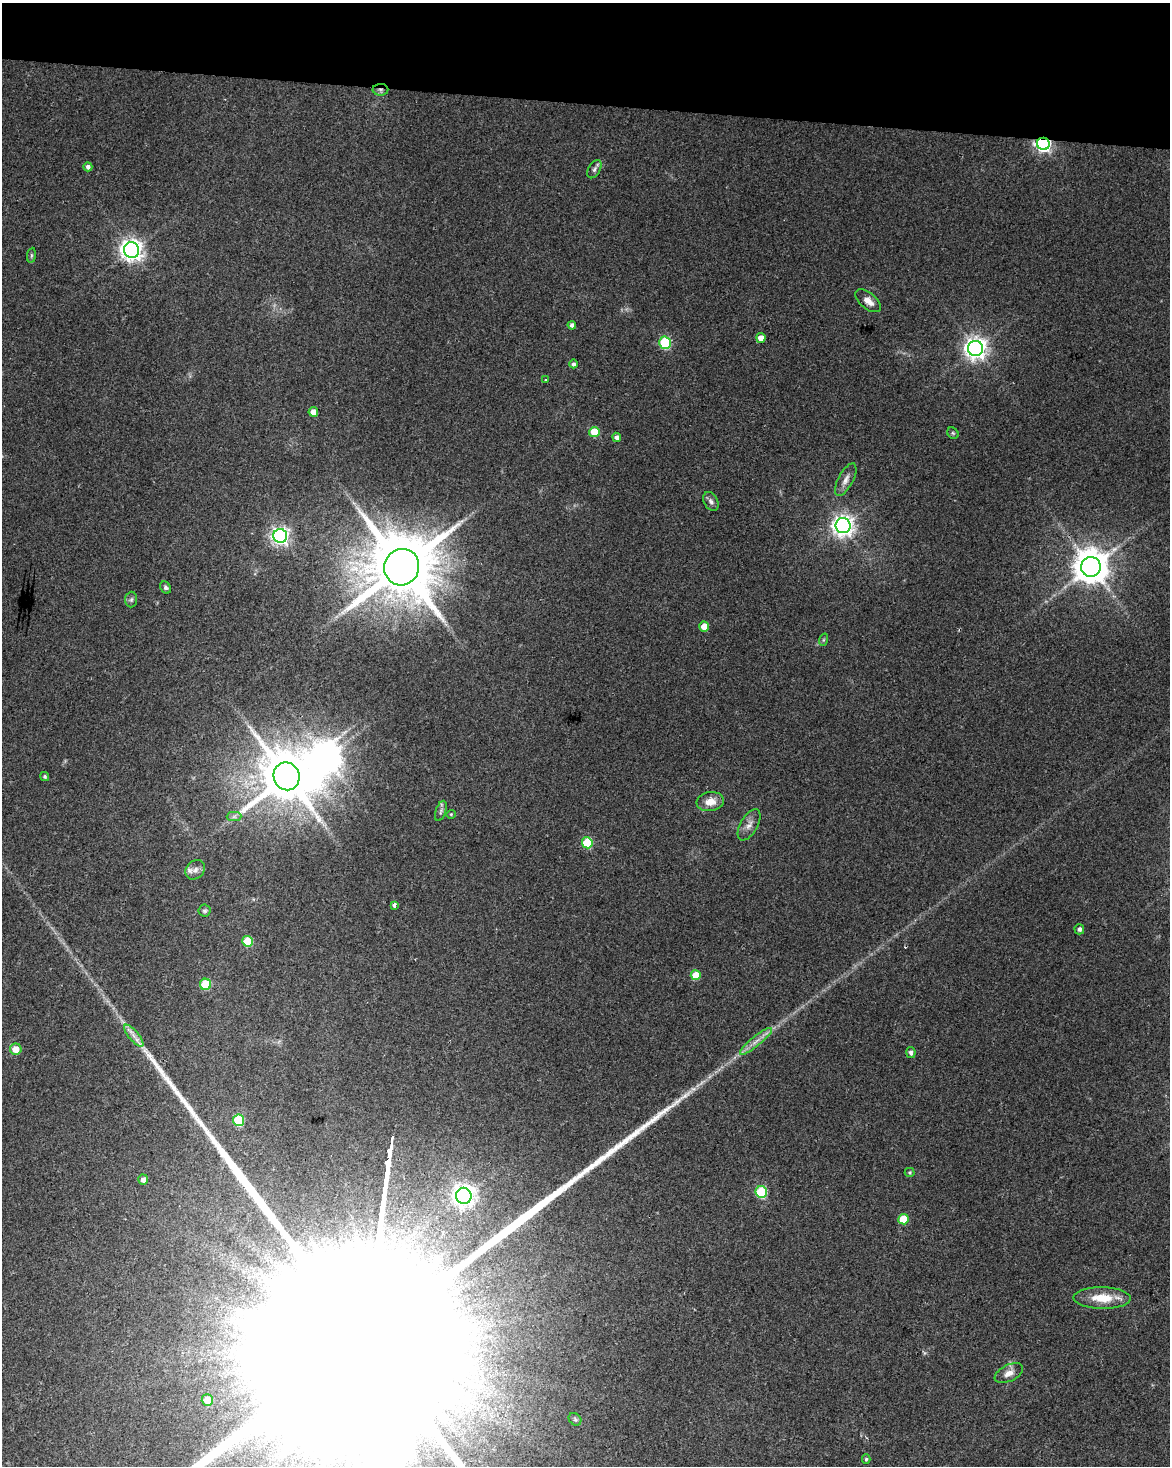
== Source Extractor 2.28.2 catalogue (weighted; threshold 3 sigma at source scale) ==
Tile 2 of 4 x 3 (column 2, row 1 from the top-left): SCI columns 1175-2342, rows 3211-4674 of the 4677 x 4900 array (HDU 1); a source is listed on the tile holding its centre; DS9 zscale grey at full resolution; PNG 1172 x 1468 px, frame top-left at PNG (2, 3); each listed source drawn as its Kron ellipse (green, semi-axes under 4 px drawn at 4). Shown black and unused: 7% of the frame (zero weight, under 2 of 3 exposures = <1% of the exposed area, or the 3 px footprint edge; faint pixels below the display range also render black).
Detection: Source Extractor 2.28.2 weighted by HDU 2 'WHT'; one run over the whole footprint, this tile lists its part. Background 0.0368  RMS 0.0047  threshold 0.0212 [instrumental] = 3 sigma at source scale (4.5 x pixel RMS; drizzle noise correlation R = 1.50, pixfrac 1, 0.0396/0.0396 arcsec/px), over >= 5 px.
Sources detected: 61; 2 inside a brighter object's white glare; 1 long thin detection or spike segment (spike, bleed or trail) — neither listed nor drawn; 1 inside a brighter listed object's ellipse — not listed separately; the other 57 listed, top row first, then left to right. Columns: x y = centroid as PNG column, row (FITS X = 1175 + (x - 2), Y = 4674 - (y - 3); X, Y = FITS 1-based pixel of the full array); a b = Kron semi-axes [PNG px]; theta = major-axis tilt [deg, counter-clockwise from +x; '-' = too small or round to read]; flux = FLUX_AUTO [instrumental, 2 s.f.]
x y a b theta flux
380 90 8 6 -1 1.5
1043 144 6 6 - 150
88 167 4 4 - 1.6
594 169 10 5 58 1.5
132 250 8 7 - 330
31 255 7 4 82 0.71
868 301 15 8 -40 3.9
572 325 4 4 - 1.8
761 338 5 4 - 4.7
665 343 6 5 - 38
976 348 7 7 - 340
573 364 4 4 - 1.2
545 380 3 2 - 0.47
313 412 5 4 - 4.9
594 432 5 5 - 12
953 433 6 5 - 0.72
617 437 5 4 - 2.1
846 480 18 7 62 3.3
711 501 10 7 -61 1.7
843 526 7 7 - 310
280 536 7 7 - 200
402 567 18 17 - 5200
1091 567 10 10 - 1100
166 587 6 5 - 1.1
131 599 8 6 87 1.2
704 627 5 5 - 7.2
823 640 6 4 71 0.62
287 776 14 13 - 3000
45 777 5 4 - 0.75
710 802 14 9 8 5.3
441 811 10 5 72 1.2
451 814 4 4 - 0.5
234 817 7 4 1 1.2
749 825 17 8 61 3.5
587 843 5 5 - 25
195 870 10 9 - 2.4
395 905 4 3 - 12
204 911 6 6 - 0.94
1079 929 5 5 - 1.4
247 941 5 5 - 17
696 975 5 5 - 8.8
206 984 5 5 - 25
134 1036 14 5 -50 2.8
756 1041 20 5 39 3.7
16 1049 6 5 - 6.3
911 1052 5 4 - 1.8
238 1120 6 5 - 27
910 1172 5 4 - 0.66
143 1180 5 5 - 2.8
761 1192 6 5 - 39
464 1196 8 8 - 310
903 1219 5 5 - 14
1102 1298 29 11 -1 12
1009 1373 15 8 26 3.5
207 1400 6 5 - 6
575 1419 7 5 -45 0.95
866 1459 5 4 - 0.65
Overlapping masked pixels (flux is a lower limit): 2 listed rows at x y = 380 90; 1043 144